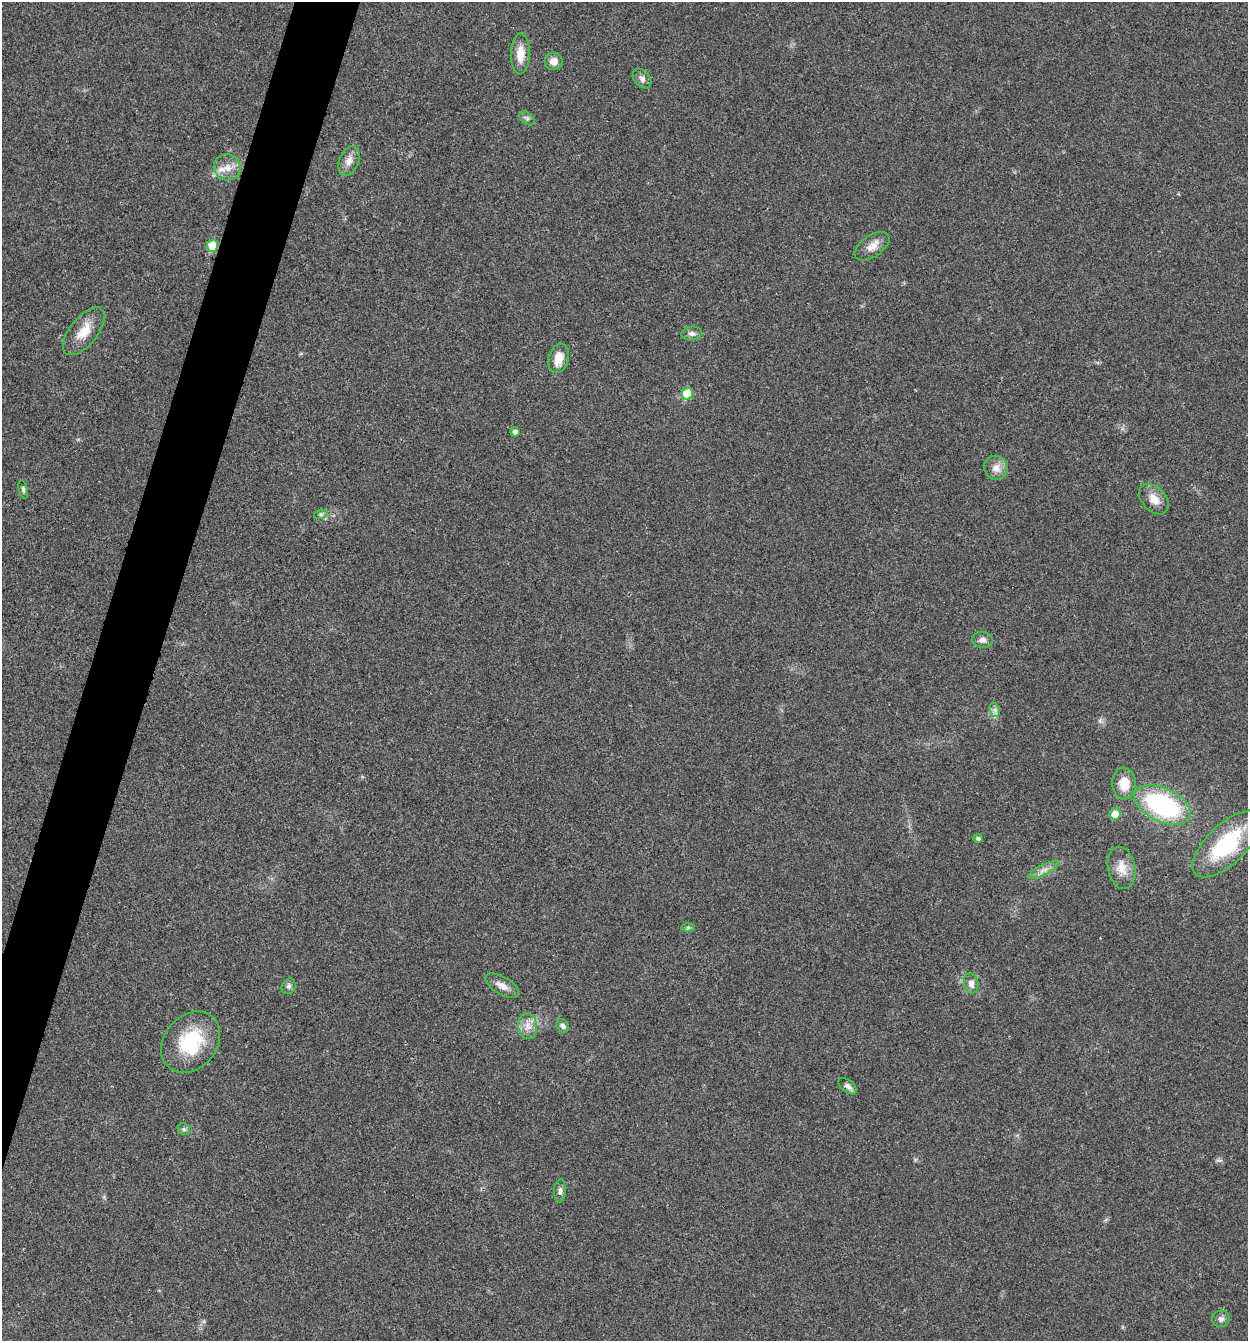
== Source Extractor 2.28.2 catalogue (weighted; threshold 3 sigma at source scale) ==
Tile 7 of 4 x 4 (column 3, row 2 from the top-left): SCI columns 2756-4001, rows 2682-4020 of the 5381 x 5366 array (HDU 1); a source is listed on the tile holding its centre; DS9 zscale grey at full resolution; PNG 1250 x 1343 px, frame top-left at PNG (2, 2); each listed source drawn as its Kron ellipse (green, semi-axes under 4 px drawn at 4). Shown black and unused: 4% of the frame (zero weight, under 3 of 4 exposures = <1% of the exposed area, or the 3 px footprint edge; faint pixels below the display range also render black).
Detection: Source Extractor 2.28.2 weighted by HDU 2 'WHT'; one run over the whole footprint, this tile lists its part. Background 0.025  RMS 0.0045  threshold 0.0202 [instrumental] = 3 sigma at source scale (4.5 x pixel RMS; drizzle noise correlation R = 1.50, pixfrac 1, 0.05/0.05 arcsec/px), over >= 5 px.
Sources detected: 37; all 37 listed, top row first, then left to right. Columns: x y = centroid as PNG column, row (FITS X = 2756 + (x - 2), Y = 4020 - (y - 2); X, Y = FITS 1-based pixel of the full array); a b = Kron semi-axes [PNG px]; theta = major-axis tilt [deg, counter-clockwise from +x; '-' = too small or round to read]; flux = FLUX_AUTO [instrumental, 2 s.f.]
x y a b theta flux
520 54 20 9 89 6.4
554 61 9 8 - 3.6
642 79 11 7 -48 2
527 119 8 5 -37 1.1
349 161 15 10 68 3.6
227 167 13 13 - 5.1
212 246 6 5 - 14
872 246 20 10 35 4.7
84 331 28 14 51 8.8
692 334 10 7 5 1.8
559 358 15 10 73 6.1
687 394 6 5 - 13
515 432 5 5 - 1.7
996 468 12 11 - 3.9
23 489 9 4 -77 0.88
1154 499 18 12 -46 5.1
321 514 7 4 18 0.88
983 640 10 8 -6 1.9
995 710 7 4 -72 1.4
1124 783 16 12 -86 8.1
1162 805 30 16 -26 60
1115 814 6 5 - 5.9
978 838 5 4 - 1.1
1227 844 43 19 44 39
1122 868 21 13 -79 6.5
1043 870 16 5 26 2.6
688 927 6 4 2 0.83
971 983 10 7 -77 2.7
289 986 8 6 63 1.3
502 986 19 8 -32 3.6
528 1026 13 9 -86 3.9
563 1026 7 6 - 1.7
191 1042 33 26 50 27
848 1086 11 6 -38 2
184 1129 6 5 - 0.95
560 1191 11 6 86 1.7
1221 1319 8 8 - 1.7
Overlapping masked pixels (flux is a lower limit): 1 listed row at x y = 212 246
Isophote crosses this tile's border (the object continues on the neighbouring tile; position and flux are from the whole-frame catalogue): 1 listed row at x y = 1227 844